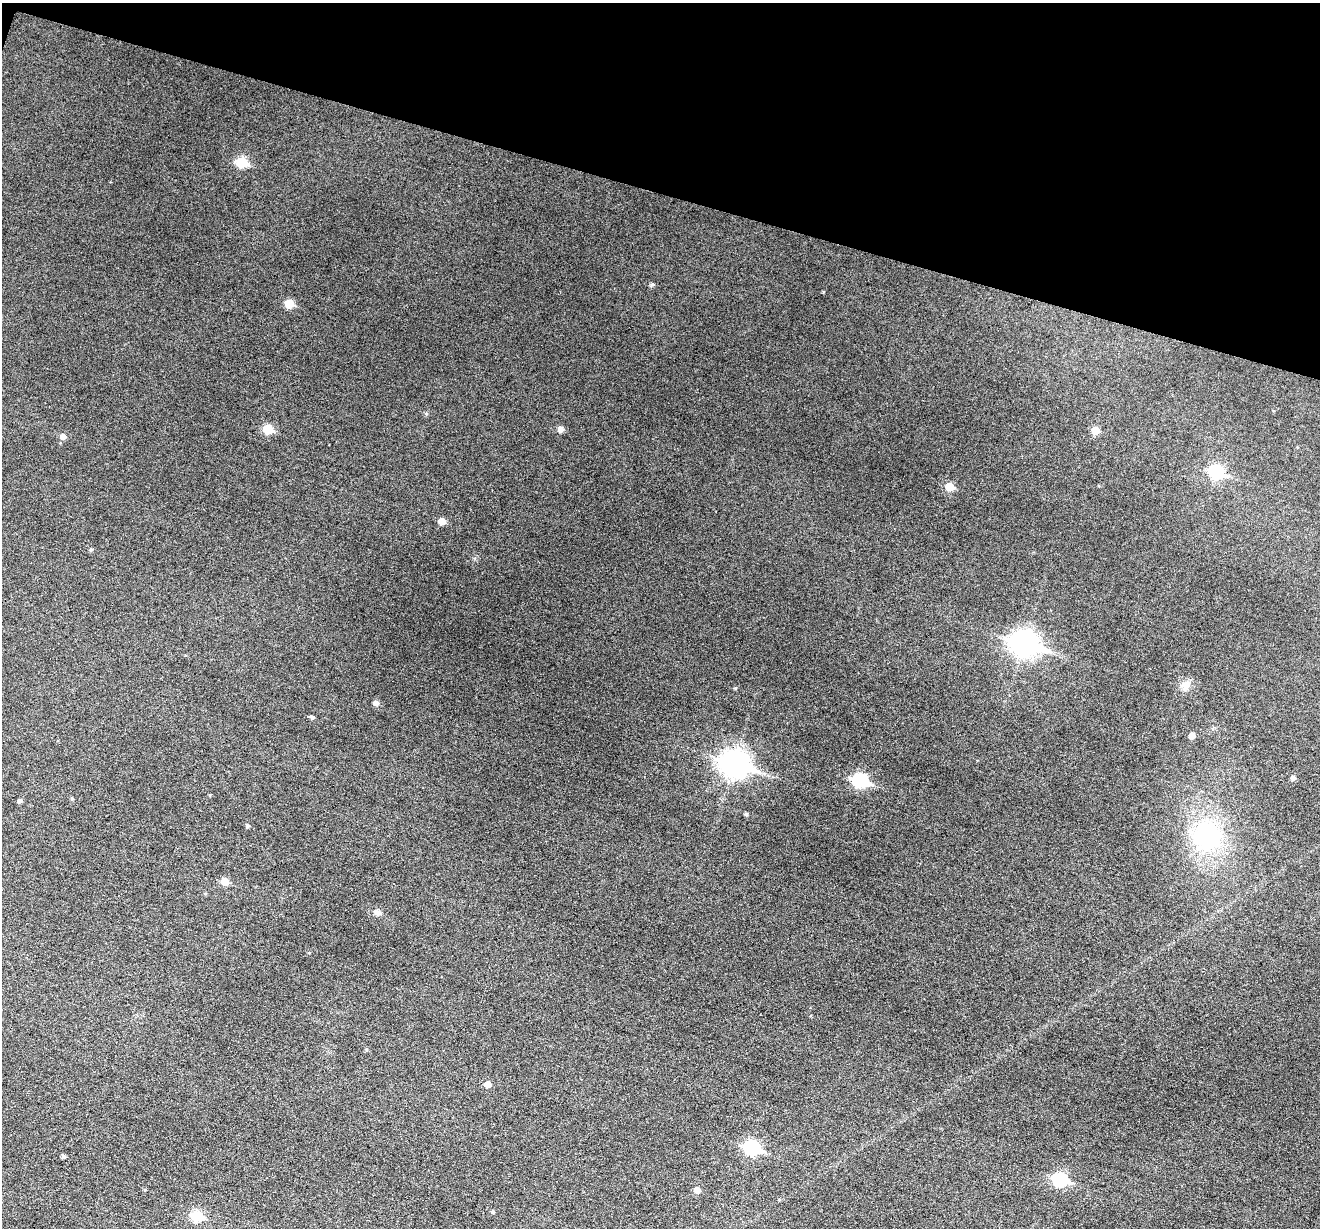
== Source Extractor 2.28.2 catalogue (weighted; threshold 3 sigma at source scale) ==
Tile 2 of 4 x 4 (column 2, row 1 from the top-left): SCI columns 1321-2638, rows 3935-5160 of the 5274 x 5288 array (HDU 1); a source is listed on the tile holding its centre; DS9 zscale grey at full resolution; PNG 1322 x 1230 px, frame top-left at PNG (2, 3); no overlay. Shown black and unused: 16% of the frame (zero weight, under 3 of 6 exposures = <1% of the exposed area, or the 3 px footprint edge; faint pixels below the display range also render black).
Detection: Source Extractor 2.28.2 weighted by HDU 2 'WHT'; one run over the whole footprint, this tile lists its part. Background 0.0501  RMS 0.0057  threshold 0.0234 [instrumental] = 3 sigma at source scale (4.09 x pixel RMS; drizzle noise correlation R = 1.36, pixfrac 0.8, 0.05/0.05 arcsec/px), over >= 5 px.
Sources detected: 36; all 36 listed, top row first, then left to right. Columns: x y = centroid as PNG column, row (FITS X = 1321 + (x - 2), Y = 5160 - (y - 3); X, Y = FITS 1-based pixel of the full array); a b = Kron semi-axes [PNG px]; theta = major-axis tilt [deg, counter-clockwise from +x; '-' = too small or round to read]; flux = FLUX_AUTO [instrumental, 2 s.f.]
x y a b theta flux
242 162 6 6 - 29
652 284 5 5 - 1.1
289 304 6 5 - 14
426 414 5 5 - 0.76
268 429 6 6 - 18
561 429 6 5 - 3
1095 430 5 5 - 8.5
63 437 6 6 - 2.3
1216 472 8 7 - 59
949 487 6 5 - 10
442 521 5 5 - 6
91 550 5 4 - 0.85
1025 643 12 9 -17 430
1186 685 12 11 - 4.4
735 688 5 4 - 0.59
376 703 6 5 - 2.3
312 717 5 4 - 1.1
1192 735 5 5 - 3.5
734 763 12 9 -17 480
1293 778 5 5 - 1.8
860 781 8 7 - 69
72 799 4 4 - 0.6
20 801 5 5 - 1.1
746 814 4 4 - 0.92
247 826 5 4 - 0.96
1207 836 43 38 -81 63
225 881 6 6 - 7.2
205 893 5 3 - 0.57
377 912 11 7 -35 2.2
487 1084 5 5 - 4.2
752 1148 8 7 - 76
63 1156 5 4 - 1.1
1060 1179 8 6 -15 55
697 1190 6 5 - 3.7
493 1212 4 4 - 0.77
197 1216 7 6 - 27
Unlisted compact peaks at least as high as the median listed source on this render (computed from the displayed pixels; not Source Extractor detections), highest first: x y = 823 292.